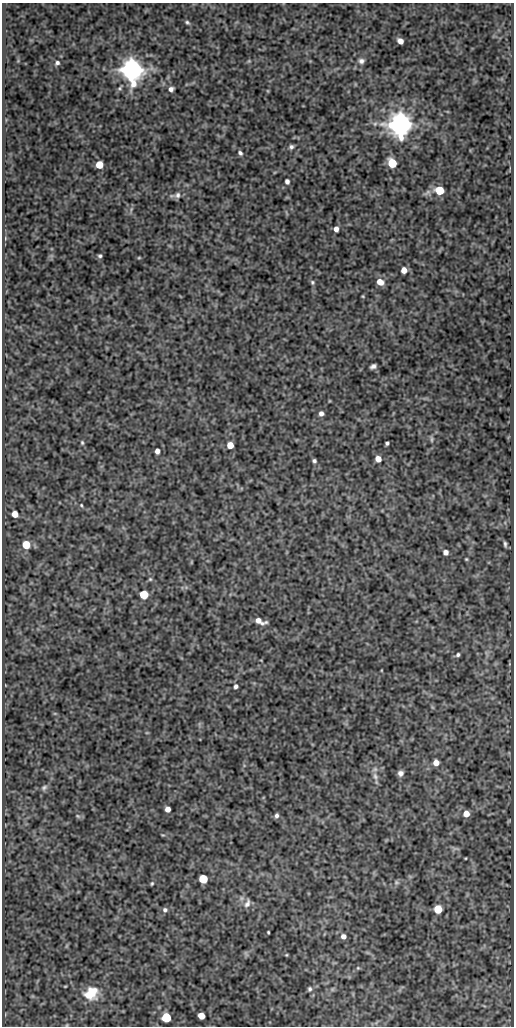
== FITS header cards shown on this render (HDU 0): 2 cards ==
NAXIS1  =                  512
NAXIS2  =                 1024

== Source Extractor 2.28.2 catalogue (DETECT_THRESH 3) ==
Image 512 x 1024 px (HDU 0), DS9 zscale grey, 1 PNG px = 1 image px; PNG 516 x 1028 px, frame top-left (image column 1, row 1024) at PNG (2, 3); no overlay
Background 88.6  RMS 0.52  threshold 1.55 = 3 sigma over >= 5 px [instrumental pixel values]
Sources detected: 68; all 68 listed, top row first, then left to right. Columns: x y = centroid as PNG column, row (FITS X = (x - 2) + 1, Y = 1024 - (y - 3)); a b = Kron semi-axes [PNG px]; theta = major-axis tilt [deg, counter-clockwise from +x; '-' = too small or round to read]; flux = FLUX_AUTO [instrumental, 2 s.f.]
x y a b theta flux
187 22 6 5 - 60
400 41 6 5 - 200
249 61 5 5 - 38
361 61 7 6 - 120
57 63 6 5 - 90
132 70 7 7 - 44000
171 89 5 5 - 130
400 124 7 7 - 48000
291 147 5 5 - 89
240 153 6 5 - 80
392 163 6 5 - 1500
99 165 5 5 - 670
287 181 6 5 - 95
439 190 6 5 - 1300
177 195 10 8 35 140
336 229 5 4 - 170
100 256 5 5 - 64
139 258 5 3 - 35
404 270 5 5 - 320
312 282 6 5 - 58
380 282 7 6 - 350
363 296 4 3 - 31
373 366 6 4 25 110
321 413 5 5 - 130
431 439 9 4 -85 68
82 443 6 4 -64 50
387 443 4 3 - 63
230 445 5 5 - 440
157 451 5 4 - 160
378 459 5 5 - 310
314 461 4 4 - 74
81 505 5 4 - 38
15 514 5 5 - 430
505 544 6 3 -82 73
26 545 5 5 - 1000
446 552 5 5 - 170
466 559 4 3 - 35
150 579 5 5 - 48
144 594 5 5 - 1500
259 621 10 5 -20 310
458 655 5 5 - 66
236 686 5 4 - 92
436 763 5 5 - 310
400 773 6 6 - 150
375 776 12 6 -69 170
44 788 8 7 - 100
168 809 5 5 - 210
466 814 6 5 - 380
78 816 7 5 -44 63
276 816 6 5 - 94
163 835 5 4 - 36
456 849 12 4 -4 79
203 879 5 5 - 1700
396 882 7 7 - 84
152 883 5 4 - 44
247 903 13 7 72 160
438 909 6 5 - 1100
165 910 6 6 - 92
268 932 3 3 - 36
343 936 6 6 - 160
246 953 8 3 -67 38
286 955 4 3 - 32
358 968 5 4 - 41
310 989 7 6 - 82
332 989 5 5 - 50
91 993 17 14 31 760
201 1016 5 5 - 490
166 1018 6 5 - 2100
At the frame edge (FLAGS 8, measured only in part): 1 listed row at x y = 91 993